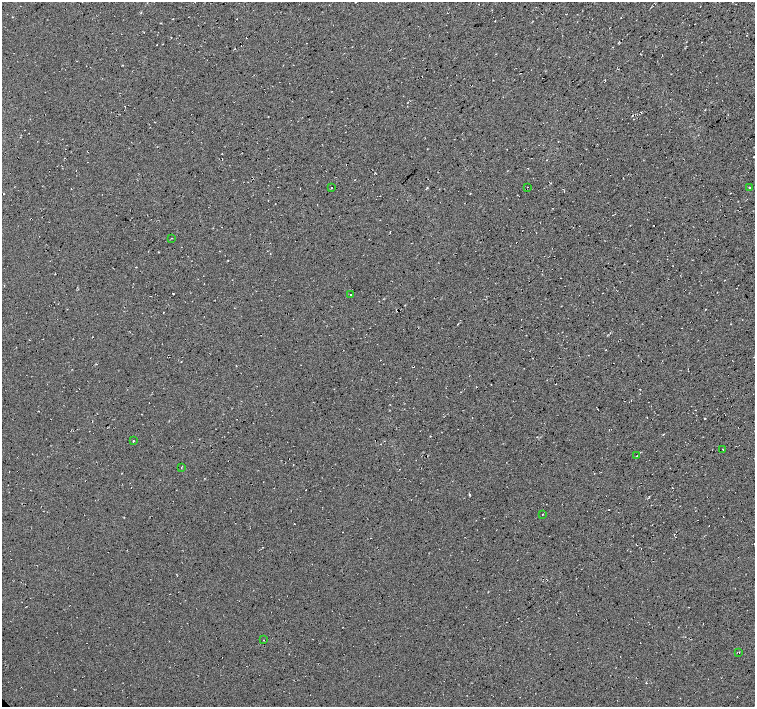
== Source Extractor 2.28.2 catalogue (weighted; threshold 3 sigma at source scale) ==
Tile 10 of 4 x 4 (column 2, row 3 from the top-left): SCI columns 1506-3010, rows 1556-2964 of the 6020 x 5994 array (HDU 1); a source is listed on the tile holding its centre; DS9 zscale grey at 2 x 2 block average (1 PNG px = mean of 2 x 2 image px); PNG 757 x 709 px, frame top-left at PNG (2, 2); each listed source drawn as its Kron ellipse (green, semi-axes under 4 px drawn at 4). Shown black and unused: <1% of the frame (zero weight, under 2 of 3 exposures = <1% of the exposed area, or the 3 px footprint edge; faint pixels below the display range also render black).
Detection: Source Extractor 2.28.2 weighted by HDU 2 'WHT'; one run over the whole footprint, this tile lists its part. Background 0.0325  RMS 0.013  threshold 0.0563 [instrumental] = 3 sigma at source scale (4.5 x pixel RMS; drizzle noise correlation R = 1.50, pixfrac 1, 0.0396/0.0396 arcsec/px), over >= 5 px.
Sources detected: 20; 8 cosmic-ray / hot-pixel residue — neither listed nor drawn; the other 12 listed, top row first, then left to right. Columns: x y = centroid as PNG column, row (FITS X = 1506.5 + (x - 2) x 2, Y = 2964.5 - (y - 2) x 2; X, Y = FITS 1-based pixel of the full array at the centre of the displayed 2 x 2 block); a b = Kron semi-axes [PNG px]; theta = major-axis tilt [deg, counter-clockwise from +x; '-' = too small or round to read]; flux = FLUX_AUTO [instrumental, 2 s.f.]
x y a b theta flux
527 187 2 2 - 0.87
331 188 2 2 - 4.5
749 188 3 2 - 2.3
172 238 2 2 - 6.9
351 294 2 2 - 6.6
133 441 2 2 - 11
723 449 2 2 - 1.1
637 456 2 2 - 16
181 468 3 2 - 1.4
542 514 2 2 - 1.2
264 640 2 2 - 1
739 652 2 2 - 1
Diffuse or blended objects may show on this block-average render without a row.